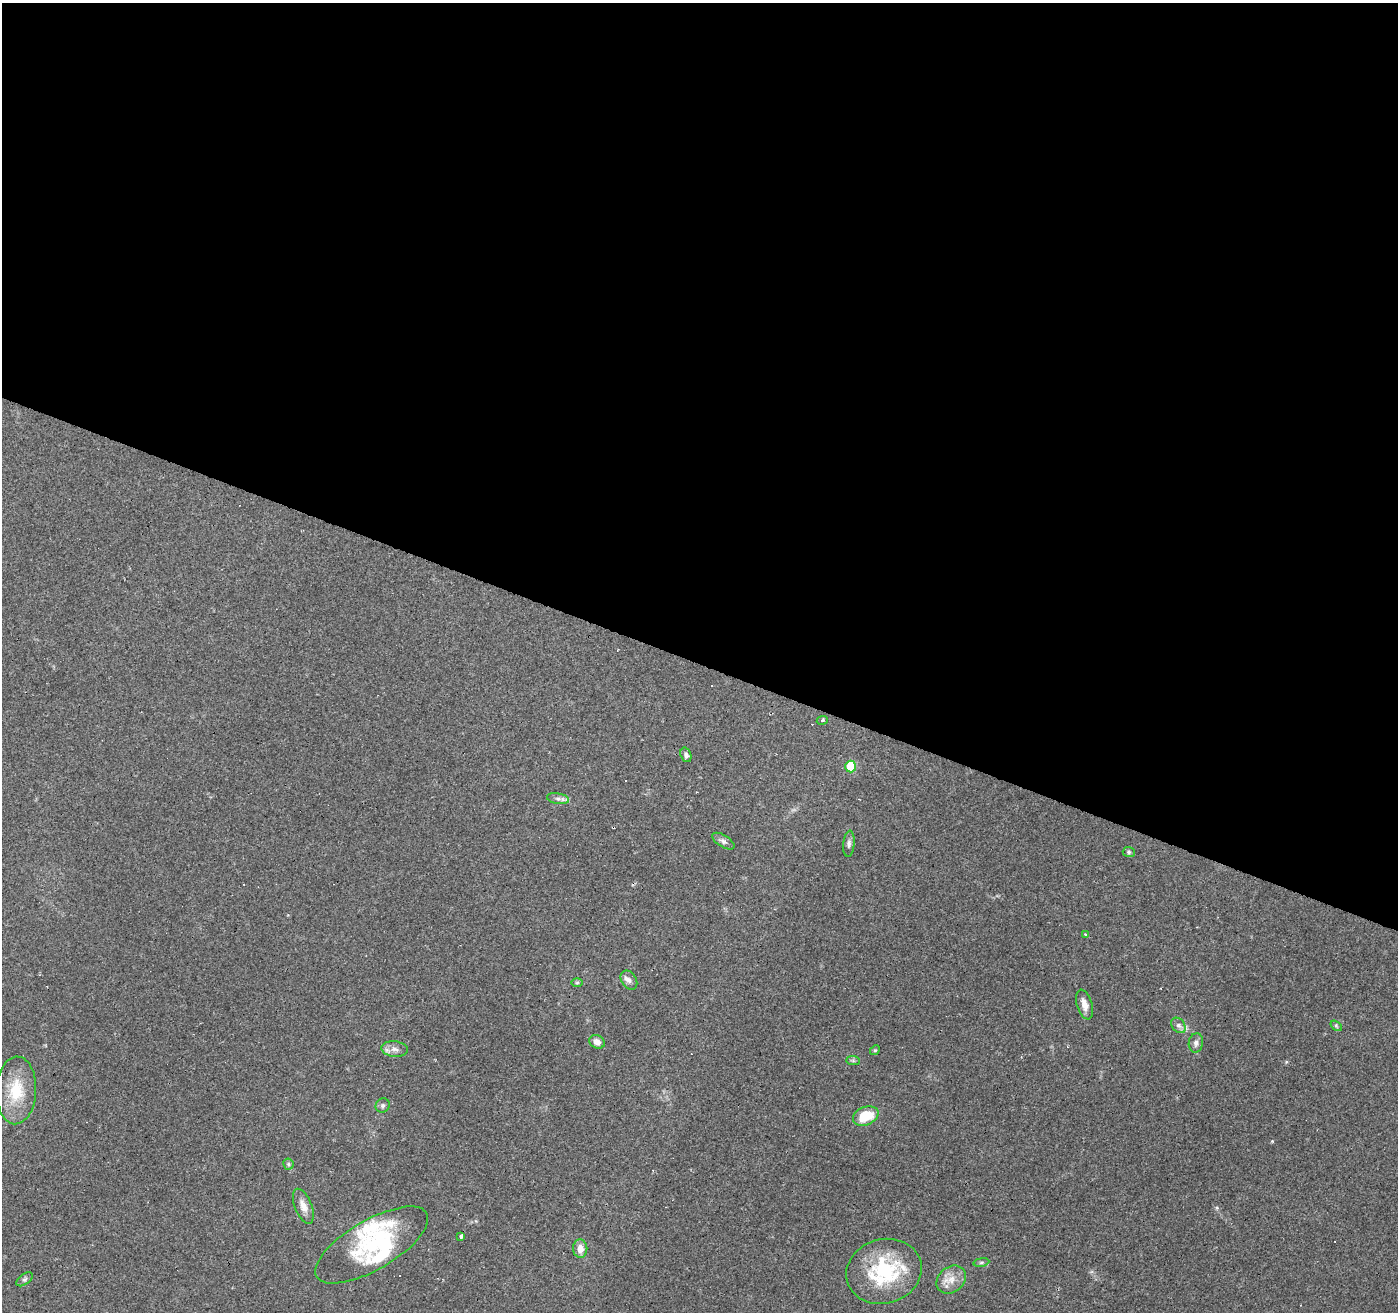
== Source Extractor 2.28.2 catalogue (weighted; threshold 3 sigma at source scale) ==
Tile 3 of 4 x 4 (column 3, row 1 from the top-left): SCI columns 2791-4186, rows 4132-5441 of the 5584 x 5711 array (HDU 1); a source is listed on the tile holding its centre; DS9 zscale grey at full resolution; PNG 1400 x 1314 px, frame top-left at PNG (2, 3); each listed source drawn as its Kron ellipse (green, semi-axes under 4 px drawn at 4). Shown black and unused: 51% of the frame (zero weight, under 2 of 3 exposures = <1% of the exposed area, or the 3 px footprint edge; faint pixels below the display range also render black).
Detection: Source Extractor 2.28.2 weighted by HDU 2 'WHT'; one run over the whole footprint, this tile lists its part. Background 0.114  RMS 0.0065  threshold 0.029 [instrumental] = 3 sigma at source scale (4.5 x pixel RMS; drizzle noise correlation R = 1.50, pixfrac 1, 0.0396/0.0396 arcsec/px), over >= 5 px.
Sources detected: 42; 7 cosmic-ray / hot-pixel residue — neither listed nor drawn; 5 inside a brighter listed object's ellipse — not listed separately; the other 30 listed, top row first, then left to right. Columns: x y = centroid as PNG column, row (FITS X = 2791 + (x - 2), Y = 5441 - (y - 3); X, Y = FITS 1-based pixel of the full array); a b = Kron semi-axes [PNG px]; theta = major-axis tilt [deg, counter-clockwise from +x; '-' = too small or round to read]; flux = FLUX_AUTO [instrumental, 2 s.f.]
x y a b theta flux
822 720 5 3 - 0.99
686 755 7 5 -73 2
851 767 6 5 - 25
558 799 11 5 -10 2.3
723 841 12 6 -32 2.4
849 844 13 5 85 2.3
1129 852 6 5 - 1
1085 934 3 3 - 2.6
629 980 10 7 -55 2.6
577 983 6 4 1 0.91
1085 1004 15 7 -73 5.4
1178 1025 8 6 -52 2.4
1336 1026 6 4 -36 1.1
597 1042 8 6 -25 4
1196 1043 10 7 81 2.6
394 1049 13 7 -7 3.9
875 1050 5 4 - 0.8
853 1060 7 4 -1 1.1
16 1090 34 20 87 25
383 1105 7 6 - 1.6
866 1116 13 9 23 19
288 1164 6 5 - 1.1
303 1206 18 8 -68 5.8
461 1236 3 3 - 10
372 1245 63 24 30 51
580 1249 9 7 -89 5.6
981 1262 8 4 9 1.2
884 1271 38 32 17 52
24 1279 9 5 37 1.5
951 1279 16 12 37 7.9
Overlapping masked pixels (flux is a lower limit): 1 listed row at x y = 884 1271